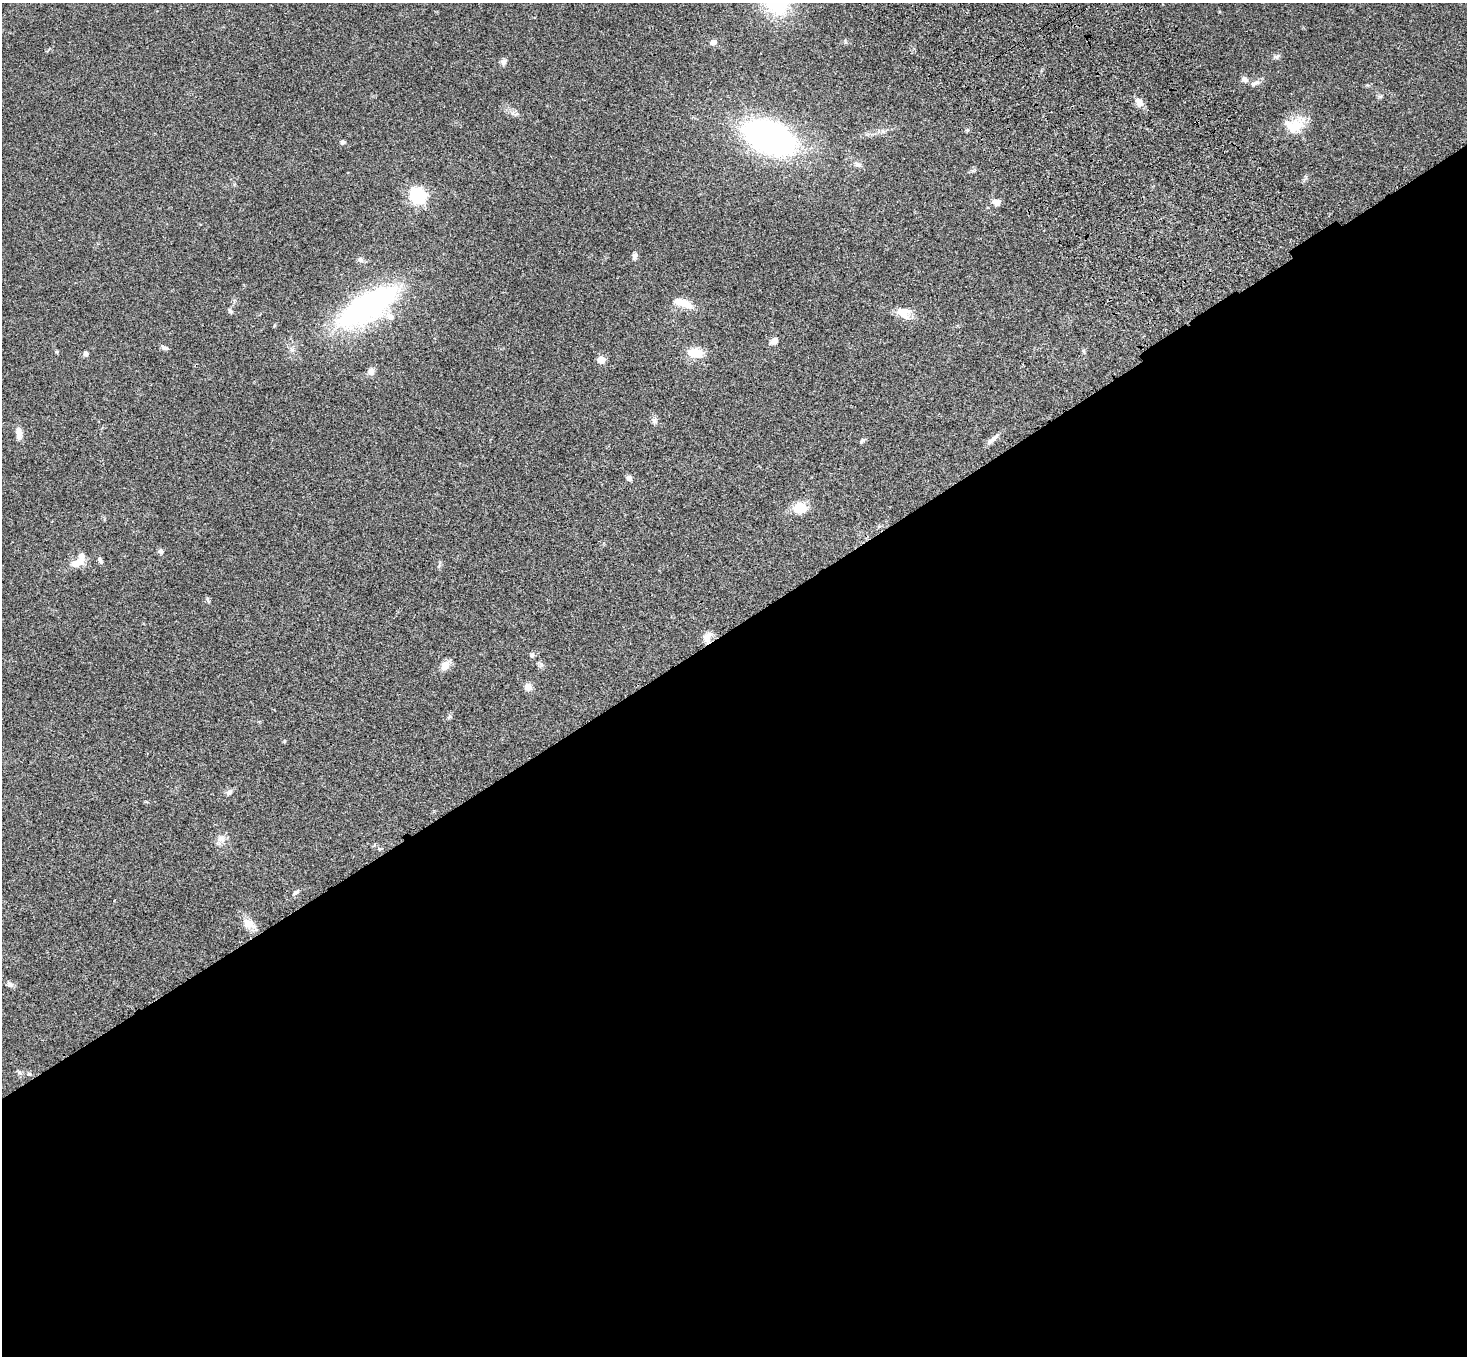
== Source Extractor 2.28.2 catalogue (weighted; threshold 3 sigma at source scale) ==
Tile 15 of 4 x 4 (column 3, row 4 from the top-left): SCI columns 3037-4501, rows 376-1729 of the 6069 x 6028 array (HDU 1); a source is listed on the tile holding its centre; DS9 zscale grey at full resolution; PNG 1469 x 1358 px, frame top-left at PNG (2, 3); no overlay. Shown black and unused: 54% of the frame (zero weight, under 3 of 4 exposures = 6% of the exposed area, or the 3 px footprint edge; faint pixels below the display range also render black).
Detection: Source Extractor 2.28.2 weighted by HDU 2 'WHT'; one run over the whole footprint, this tile lists its part. Background 0.0468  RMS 0.0052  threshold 0.0232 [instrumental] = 3 sigma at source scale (4.5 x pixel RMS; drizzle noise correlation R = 1.50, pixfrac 1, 0.05/0.05 arcsec/px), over >= 5 px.
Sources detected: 51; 3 inside a brighter listed object's ellipse — not listed separately; the other 48 listed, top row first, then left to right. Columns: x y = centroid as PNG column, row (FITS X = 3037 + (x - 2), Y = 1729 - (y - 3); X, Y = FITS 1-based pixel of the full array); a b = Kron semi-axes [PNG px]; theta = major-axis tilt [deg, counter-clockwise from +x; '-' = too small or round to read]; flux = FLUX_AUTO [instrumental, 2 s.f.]
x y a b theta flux
713 42 9 7 6 2
1276 56 9 6 30 1.3
503 62 8 7 - 1.7
1245 79 10 7 -37 2.3
1255 83 14 6 24 2.2
1139 102 12 8 -51 3.7
1294 125 26 18 6 12
883 131 8 5 -45 1.1
769 137 28 15 -22 340
343 142 5 5 - 1.4
858 165 10 7 -9 1.9
418 196 7 6 - 140
997 202 10 8 0 3
635 256 9 6 -90 1.5
361 260 8 7 - 1.4
683 303 24 9 -20 8
367 306 62 21 32 120
230 311 9 5 -44 1.1
902 313 25 9 -38 5.6
774 341 8 7 - 2.9
164 348 9 5 -20 1.3
57 352 5 4 - 0.52
695 353 17 10 -5 9.6
86 354 6 5 - 1.3
601 360 5 5 - 9.9
371 371 10 7 -79 2.2
654 421 10 5 -64 1.5
19 433 16 7 -83 3.7
993 439 22 5 43 2.6
862 441 9 4 45 0.99
629 478 6 6 - 1.8
800 508 13 10 3 12
161 551 7 6 - 1.3
100 560 9 5 -56 1.3
77 563 21 10 20 5.5
208 599 8 4 -81 0.76
707 637 17 9 50 3.8
532 655 7 6 - 1.1
445 665 14 9 55 3.9
528 687 9 8 - 3.2
449 717 7 4 70 0.77
229 792 10 6 39 1.5
221 839 12 10 -25 3.1
296 892 9 5 38 1.3
249 924 18 11 -24 5.2
10 984 10 7 -44 1.5
19 1072 7 4 -71 0.89
29 1074 5 4 - 0.71
Unlisted compact peaks at least as high as the median listed source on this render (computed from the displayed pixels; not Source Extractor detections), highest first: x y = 512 113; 284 741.